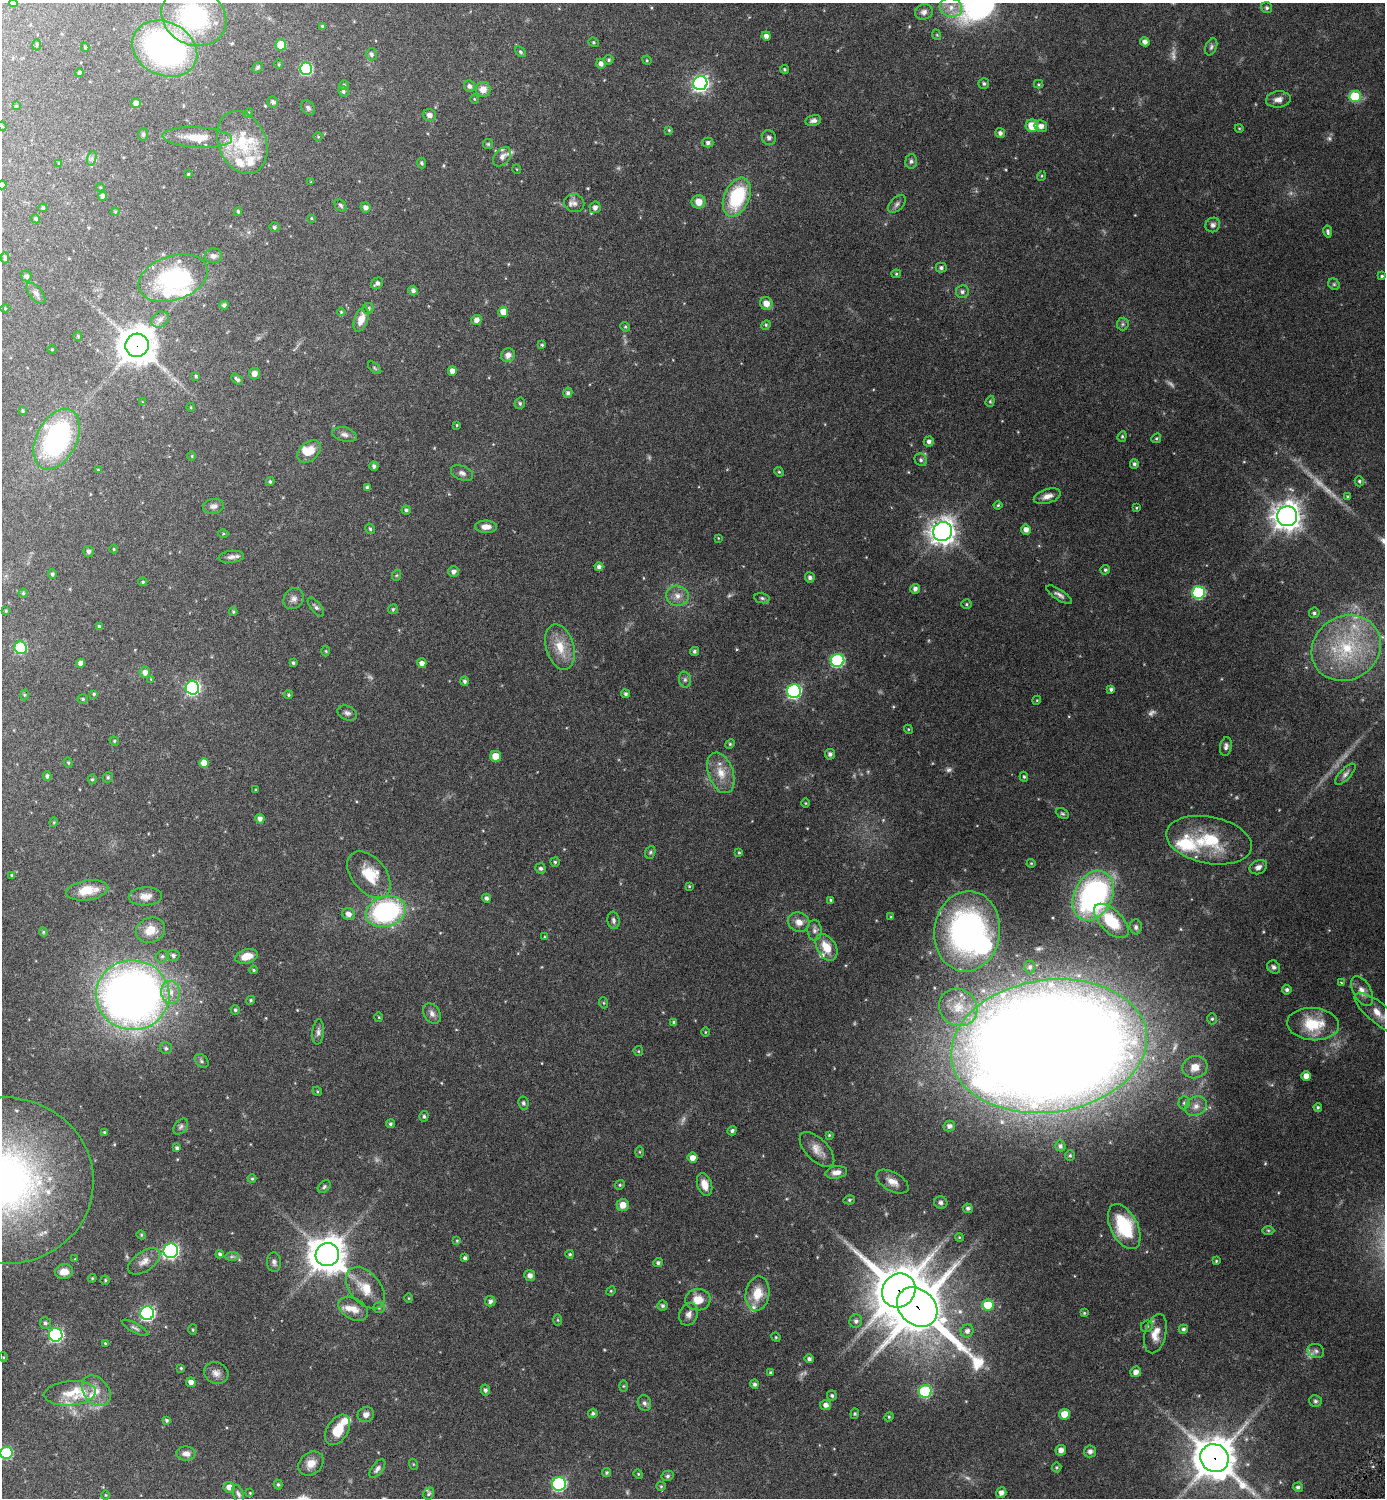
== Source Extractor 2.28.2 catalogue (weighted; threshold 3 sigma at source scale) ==
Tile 11 of 4 x 4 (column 3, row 3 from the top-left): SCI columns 3095-4477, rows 1525-3020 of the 6046 x 6043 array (HDU 1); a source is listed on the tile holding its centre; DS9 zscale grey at full resolution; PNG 1387 x 1500 px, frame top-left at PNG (2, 3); each listed source drawn as its Kron ellipse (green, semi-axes under 4 px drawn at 4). Shown black and unused: <1% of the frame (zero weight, under 3 of 6 exposures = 1% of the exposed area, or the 3 px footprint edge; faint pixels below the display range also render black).
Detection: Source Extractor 2.28.2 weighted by HDU 2 'WHT'; one run over the whole footprint, this tile lists its part. Background 0.0806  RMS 0.0037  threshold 0.015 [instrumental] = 3 sigma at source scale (4.09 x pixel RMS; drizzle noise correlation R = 1.36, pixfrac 0.8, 0.05/0.05 arcsec/px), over >= 5 px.
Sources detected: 445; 20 too faint to see at this stretch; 2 inside a brighter object's white glare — neither listed nor drawn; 25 inside a brighter listed object's ellipse — not listed separately; the other 398 listed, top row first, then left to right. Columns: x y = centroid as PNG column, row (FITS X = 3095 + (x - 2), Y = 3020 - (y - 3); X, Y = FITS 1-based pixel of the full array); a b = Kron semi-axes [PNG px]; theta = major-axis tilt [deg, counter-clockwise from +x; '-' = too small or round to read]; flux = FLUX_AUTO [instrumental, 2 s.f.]
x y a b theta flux
13 3 4 4 - 0.63
951 7 11 9 -16 3
1267 8 6 5 - 0.6
924 12 9 7 16 1.3
194 17 33 28 -27 36
322 26 4 4 - 0.46
937 35 5 3 - 0.28
766 36 4 4 - 1.3
594 42 5 4 - 0.42
1145 42 5 4 - 1.3
37 45 5 3 - 0.3
281 45 5 5 - 9.4
85 47 4 3 - 0.36
1211 47 9 5 67 0.71
165 49 34 26 -26 84
520 52 6 4 -41 0.46
371 54 6 5 - 0.87
609 60 5 5 - 0.44
647 60 5 4 - 0.35
278 64 5 3 - 0.29
601 64 5 4 - 1.3
257 67 6 4 45 0.51
306 69 6 6 - 31
784 69 4 4 - 0.43
79 73 4 3 - 0.39
700 83 7 7 - 100
984 83 5 5 - 0.56
1039 84 4 4 - 0.33
344 85 5 5 - 0.43
469 86 6 5 - 0.96
483 89 7 7 - 2.6
343 91 5 5 - 0.56
1355 96 6 5 - 14
474 99 4 3 - 0.24
1278 99 12 8 6 1.9
273 102 6 5 - 0.82
136 103 5 4 - 1.8
16 106 4 4 - 0.31
308 108 8 6 -48 0.73
248 113 5 4 - 0.34
429 115 6 6 - 1.5
813 120 8 5 13 1
2 126 5 4 - 0.31
1032 126 6 6 - 5.1
1041 126 6 5 - 1.6
1239 128 4 3 - 0.23
669 130 4 4 - 0.33
1000 133 5 5 - 1
143 134 6 5 - 0.49
197 137 35 10 -3 6
318 137 5 3 - 0.25
769 138 7 7 - 1
242 142 33 24 -67 14
708 143 5 5 - 0.82
488 144 5 5 - 0.38
502 157 11 7 50 1.4
92 158 7 4 71 0.73
911 161 7 6 - 0.76
59 163 4 4 - 0.23
421 163 5 4 - 0.56
517 169 5 3 - 0.22
188 174 3 3 - 0.27
1041 176 5 3 - 0.26
311 182 3 3 - 0.21
2 185 4 4 - 1.1
100 187 4 3 - 0.28
103 196 4 4 - 1.7
737 197 20 12 66 20
698 202 7 6 - 2.9
574 203 10 9 - 1.6
897 204 11 6 47 1
341 205 6 5 - 0.63
595 207 6 5 - 1.3
43 208 5 4 - 0.4
366 208 5 5 - 1.2
238 211 4 3 - 0.44
115 212 4 4 - 0.31
311 218 4 3 - 0.26
36 219 4 4 - 0.51
1213 225 7 7 - 1
274 227 5 5 - 0.56
1328 232 6 4 -80 0.66
213 256 9 7 2 1.3
5 258 5 4 - 0.56
941 268 5 5 - 0.68
896 274 4 4 - 0.38
26 276 5 5 - 0.85
1382 276 4 3 - 0.42
173 278 36 22 18 26
377 283 6 5 - 0.92
1334 284 6 5 - 0.5
413 291 5 4 - 0.82
962 292 6 6 - 0.79
36 293 12 6 -50 1
766 303 6 6 - 2.9
224 305 4 4 - 0.76
5 308 4 3 - 0.21
368 308 5 5 - 0.61
341 312 4 4 - 0.28
503 312 5 5 - 3.8
160 319 9 7 31 1.2
361 319 13 6 70 3.1
476 320 5 5 - 1.4
1123 324 6 6 - 0.64
766 325 5 4 - 0.4
625 327 5 4 - 0.35
78 336 5 4 - 0.32
137 345 12 11 - 620
542 345 4 4 - 0.38
52 349 5 3 - 0.23
508 355 7 6 - 1.7
375 368 8 3 -42 0.42
452 371 5 4 - 2
254 374 5 5 - 1.5
196 376 4 3 - 0.37
237 379 7 3 -42 0.62
568 393 5 4 - 0.66
990 401 6 4 69 0.39
143 402 3 3 - 0.22
520 403 6 5 - 0.6
191 407 4 3 - 0.19
23 411 4 4 - 0.36
457 425 4 3 - 0.27
344 434 12 7 -15 1.2
1122 436 5 4 - 0.43
1156 438 5 4 - 0.36
57 439 32 20 63 41
929 442 5 5 - 0.91
309 451 13 9 42 4
192 456 4 3 - 0.25
921 460 6 6 - 0.69
1134 464 5 4 - 0.65
374 466 5 4 - 0.74
98 470 4 3 - 0.28
779 472 5 4 - 0.35
462 473 11 7 -22 1.3
270 481 4 3 - 0.45
1359 481 5 4 - 0.49
367 488 4 3 - 0.74
1047 496 14 7 17 2.1
1348 496 4 4 - 0.42
998 505 4 4 - 0.36
214 506 11 7 11 1.3
1136 508 3 3 - 0.27
406 510 4 4 - 0.53
1287 516 10 10 - 330
486 527 11 6 -1 2.3
370 529 5 4 - 0.5
1026 529 5 5 - 1.6
943 532 10 9 - 260
223 533 5 3 - 0.31
718 538 4 3 - 0.22
114 549 4 4 - 0.26
88 551 5 5 - 0.77
231 557 13 6 6 1.2
599 567 4 4 - 0.92
1105 570 5 4 - 0.5
453 572 5 5 - 1.1
52 574 5 4 - 0.63
397 575 6 3 70 0.34
810 577 5 5 - 0.93
143 582 4 4 - 0.36
915 589 5 4 - 0.98
1198 592 6 6 - 31
23 593 4 4 - 0.4
1059 595 15 5 -33 1.2
677 596 11 10 - 2.4
762 598 8 5 -11 0.62
294 599 11 9 51 1.5
966 604 5 4 - 0.4
316 607 11 5 -51 0.79
393 609 5 4 - 0.39
6 611 4 4 - 0.27
233 612 4 3 - 0.36
1314 613 5 5 - 0.66
99 627 4 3 - 0.6
560 647 23 14 -73 6.2
21 648 6 6 - 22
1346 648 36 31 31 25
326 651 5 3 - 0.29
694 651 4 4 - 0.61
837 660 7 6 - 39
81 663 4 4 - 1.3
293 663 3 3 - 0.45
422 663 5 4 - 1.4
145 672 5 5 - 1.6
151 679 4 4 - 0.24
685 680 8 6 -76 0.72
465 681 5 4 - 0.69
192 688 7 6 - 67
1111 689 4 4 - 0.62
794 691 7 7 - 59
94 694 4 3 - 0.38
625 694 4 4 - 0.58
24 695 5 3 - 0.3
288 695 4 4 - 0.4
83 699 5 4 - 0.41
1037 700 4 3 - 0.25
347 713 10 7 -22 0.98
908 729 4 3 - 0.27
114 741 5 4 - 0.38
730 744 5 4 - 0.39
1226 746 9 6 79 1
830 754 5 5 - 0.85
496 756 5 5 - 4.1
68 763 5 4 - 0.37
204 763 5 5 - 3.4
721 773 21 12 -70 5
1345 774 13 5 46 1
47 776 5 4 - 0.71
108 777 5 5 - 0.48
1024 777 5 4 - 0.42
92 779 5 4 - 0.42
256 790 3 3 - 0.27
805 803 5 3 - 0.26
1062 813 7 5 -28 0.5
260 819 5 4 - 1.3
54 822 5 3 - 0.28
1209 840 43 23 -11 17
650 852 6 5 - 0.47
739 852 4 4 - 0.3
555 862 5 4 - 0.46
1031 863 4 4 - 0.3
1258 867 9 6 23 1.4
541 868 5 5 - 0.7
12 875 3 3 - 0.3
369 875 27 17 -50 8.4
689 886 4 4 - 0.27
87 890 21 10 9 5.7
145 896 17 9 3 2.5
1093 896 26 19 64 71
486 898 4 4 - 0.88
831 900 4 3 - 0.51
386 911 20 15 16 48
348 914 6 6 - 1.7
891 917 3 3 - 0.33
613 920 9 6 -82 0.89
1111 921 22 11 -45 13
799 922 11 9 -24 2.5
1136 927 7 6 - 0.88
150 930 15 12 21 4.3
814 930 10 7 -89 1.2
967 931 40 33 83 87
43 932 4 4 - 0.33
545 937 4 4 - 0.3
826 947 14 9 -59 5.3
173 955 6 5 - 0.86
162 956 7 5 44 0.66
246 956 12 7 15 4.3
1030 967 6 5 - 0.82
1274 967 7 6 - 0.8
253 970 4 4 - 0.36
1341 982 4 3 - 0.33
1287 990 5 5 - 0.7
1362 991 16 8 -62 2.3
171 992 11 9 -82 3.1
133 995 37 35 -5 240
251 1000 4 4 - 0.41
604 1003 5 3 - 0.3
958 1007 20 18 -39 7.3
235 1010 5 4 - 0.47
1378 1013 29 10 -39 4.6
432 1014 11 8 -57 1.4
379 1017 5 3 - 0.26
1212 1019 5 5 - 0.53
674 1022 4 4 - 0.53
1313 1024 26 16 -4 10
318 1032 12 5 84 1.1
705 1032 5 3 - 0.26
1049 1046 98 66 8 1300
166 1048 6 6 - 0.68
638 1051 5 4 - 0.3
201 1061 8 5 -43 0.75
1195 1067 12 11 - 3.7
1306 1076 5 4 - 2.3
317 1091 5 4 - 0.33
523 1103 6 5 - 0.59
1184 1103 6 5 - 0.59
1196 1106 11 9 32 2.3
1318 1107 4 3 - 0.39
424 1116 5 4 - 0.51
390 1124 4 4 - 0.48
949 1126 6 5 - 1.2
181 1127 9 6 50 0.88
732 1131 5 4 - 0.61
105 1133 4 3 - 0.39
829 1135 4 4 - 0.34
1060 1146 5 5 - 0.76
177 1148 4 4 - 0.7
817 1149 22 11 -46 3.1
640 1152 5 4 - 0.34
1070 1155 5 5 - 0.41
692 1158 5 5 - 2.1
836 1172 11 6 9 1.8
252 1179 4 4 - 0.38
5 1181 88 83 -6 150
892 1182 17 9 -29 2.8
704 1184 12 7 -73 2.8
620 1185 5 4 - 0.38
324 1187 7 5 47 0.56
849 1200 6 4 15 0.44
941 1203 7 6 - 0.81
623 1205 6 6 - 3.1
968 1208 5 4 - 0.71
1124 1227 24 13 -63 19
1268 1230 6 4 -1 0.39
141 1235 5 4 - 0.32
959 1237 4 3 - 0.29
457 1241 4 4 - 0.26
171 1251 7 7 - 73
220 1254 4 4 - 0.61
570 1254 4 4 - 0.48
327 1255 12 11 - 630
232 1256 7 4 1 0.57
465 1258 4 4 - 0.84
75 1259 4 4 - 0.23
144 1261 18 10 34 2.6
1216 1261 4 4 - 0.35
274 1262 10 7 -87 0.97
658 1263 5 4 - 0.66
64 1272 9 7 6 2.5
530 1275 5 5 - 1.4
92 1278 4 3 - 0.31
105 1280 4 4 - 0.41
365 1288 24 15 -50 6.4
611 1291 5 4 - 0.32
899 1291 18 16 48 1100
757 1294 17 12 79 5.9
409 1298 5 3 - 0.24
698 1300 12 10 6 4.2
490 1301 5 5 - 0.93
988 1305 6 5 - 9.7
662 1306 5 5 - 0.63
917 1307 22 17 -42 1500
379 1308 5 5 - 0.46
353 1309 16 10 -29 3.3
147 1313 7 7 - 58
1084 1313 4 4 - 0.3
689 1314 12 9 68 1.7
558 1320 5 4 - 0.31
856 1321 7 6 - 0.86
45 1323 6 5 - 0.69
1147 1326 6 5 - 0.54
135 1328 15 4 -29 0.91
1183 1329 5 4 - 0.7
193 1330 5 4 - 0.35
967 1331 6 6 - 1.3
1155 1334 20 10 76 3.8
56 1335 7 7 - 52
776 1337 5 4 - 0.34
105 1343 3 3 - 0.32
1316 1351 8 7 - 0.92
3 1357 5 4 - 0.3
809 1359 5 4 - 0.76
181 1368 4 4 - 0.31
1136 1372 5 5 - 1.5
216 1373 12 10 -23 1.9
771 1373 4 4 - 0.48
191 1382 5 4 - 1.7
755 1384 4 4 - 0.69
623 1386 6 4 89 0.33
485 1390 5 4 - 0.7
96 1391 17 12 -51 3.6
925 1391 6 6 - 26
70 1393 26 12 5 5.9
832 1396 5 5 - 0.54
1315 1401 6 5 - 0.64
644 1403 8 6 -69 0.94
826 1405 5 5 - 1.4
593 1413 5 4 - 0.53
855 1414 5 3 - 0.31
1064 1414 5 5 - 5.1
366 1415 8 7 - 1.5
889 1417 5 4 - 0.35
167 1420 4 4 - 0.51
338 1430 16 10 57 6
1061 1450 5 5 - 1.6
1090 1451 6 6 - 1
6 1453 6 6 - 22
186 1453 9 7 -2 1.7
1214 1458 14 13 - 890
311 1463 13 11 40 2.9
413 1464 5 3 - 0.27
1057 1467 5 5 - 0.39
377 1469 11 5 52 1.1
607 1473 5 4 - 0.45
638 1474 5 4 - 0.32
667 1476 6 5 - 0.58
278 1484 5 4 - 0.45
559 1484 7 7 - 42
661 1486 5 4 - 0.35
229 1487 5 5 - 2
1298 1487 5 4 - 0.74
250 1493 3 3 - 0.22
1001 1493 5 5 - 1.4
238 1494 9 5 -69 0.8
429 1494 6 5 - 0.46
105 1495 4 3 - 0.25
Overlapping masked pixels (flux is a lower limit): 4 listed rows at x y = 137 345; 899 1291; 917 1307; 1214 1458
Isophote crosses this tile's border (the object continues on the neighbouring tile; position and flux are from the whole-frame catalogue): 9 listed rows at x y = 13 3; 194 17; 165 49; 2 126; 2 185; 57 439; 1378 1013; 5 1181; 6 1453